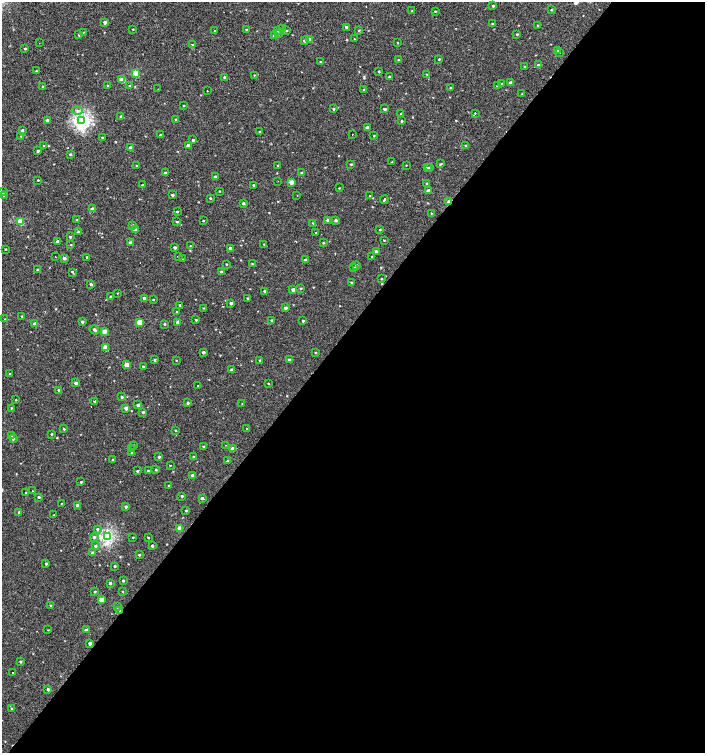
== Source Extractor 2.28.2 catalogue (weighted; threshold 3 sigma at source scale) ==
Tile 12 of 4 x 4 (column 4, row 3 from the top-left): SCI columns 4449-5854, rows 1530-3030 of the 6057 x 6034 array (HDU 1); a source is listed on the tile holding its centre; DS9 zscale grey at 2 x 2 block average (1 PNG px = mean of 2 x 2 image px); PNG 707 x 755 px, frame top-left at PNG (2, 2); each listed source drawn as its Kron ellipse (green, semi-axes under 4 px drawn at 4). Shown black and unused: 56% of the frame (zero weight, under 2 of 3 exposures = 2% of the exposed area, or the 3 px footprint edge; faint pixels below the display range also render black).
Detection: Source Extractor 2.28.2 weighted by HDU 2 'WHT'; one run over the whole footprint, this tile lists its part. Background 7.35e-04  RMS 0.0038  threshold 0.0169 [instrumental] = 3 sigma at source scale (4.5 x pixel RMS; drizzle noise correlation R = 1.50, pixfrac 1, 0.0396/0.0396 arcsec/px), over >= 5 px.
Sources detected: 269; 7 cosmic-ray / hot-pixel residue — neither listed nor drawn; the other 262 listed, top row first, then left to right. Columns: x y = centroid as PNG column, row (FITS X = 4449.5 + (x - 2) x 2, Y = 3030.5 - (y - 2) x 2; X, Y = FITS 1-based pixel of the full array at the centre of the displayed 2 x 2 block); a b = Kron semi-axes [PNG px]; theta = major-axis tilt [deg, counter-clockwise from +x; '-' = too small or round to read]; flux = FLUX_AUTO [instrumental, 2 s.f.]
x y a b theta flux
493 6 3 2 - 1.1
551 10 2 2 - 0.47
412 11 3 2 - 0.45
435 11 3 2 - 0.6
105 22 3 3 - 3.5
492 24 2 2 - 0.45
538 26 2 2 - 1.1
346 27 3 3 - 1.5
133 29 2 2 - 0.41
246 29 3 2 - 0.6
282 29 3 2 - 0.6
277 30 3 3 - 2
359 30 3 2 - 0.74
214 31 2 2 - 0.74
286 31 3 2 - 0.54
83 32 3 2 - 0.33
278 33 3 3 - 0.94
517 34 2 2 - 0.95
79 35 2 2 - 0.58
275 36 3 3 - 4.2
354 38 2 2 - 0.46
310 40 3 3 - 7.4
304 41 4 3 - 1.4
39 43 2 2 - 0.39
398 43 2 2 - 0.45
192 44 3 2 - 0.44
25 48 3 2 - 1
557 50 3 2 - 5.2
559 52 2 2 - 0.93
439 59 2 2 - 0.83
398 60 2 2 - 0.45
320 62 3 2 - 0.43
538 65 3 3 - 1.7
525 66 2 2 - 23
36 71 3 2 - 0.5
379 71 2 2 - 0.71
136 73 3 3 - 20
427 74 3 2 - 0.42
254 75 3 2 - 0.46
225 77 3 2 - 3.9
389 77 2 2 - 0.68
122 80 3 3 - 11
502 83 3 3 - 0.77
510 83 3 3 - 2.2
108 85 2 2 - 0.68
130 86 3 2 - 0.65
497 86 2 2 - 0.8
43 87 3 2 - 0.57
451 88 3 2 - 0.88
158 89 2 2 - 0.46
364 89 3 2 - 0.73
207 91 2 2 - 4.4
522 94 2 2 - 0.32
184 106 3 2 - 0.52
333 109 2 2 - 0.9
384 109 2 2 - 1.8
77 111 5 3 - 1.8
401 113 3 2 - 0.5
475 113 2 2 - 2.5
120 116 2 2 - 0.49
47 120 3 3 - 2.7
176 120 3 2 - 1.6
82 121 4 4 - 190
402 121 2 2 - 0.81
367 127 3 2 - 2.9
22 130 3 3 - 1.8
259 131 3 3 - 0.65
160 135 2 2 - 0.96
352 135 2 2 - 2
21 136 2 2 - 0.45
374 136 3 2 - 0.49
102 137 2 2 - 0.65
193 140 3 2 - 1.3
44 145 3 2 - 0.51
188 145 3 2 - 3.7
465 145 3 2 - 0.54
131 148 3 2 - 5.7
38 151 3 3 - 1.4
70 154 3 3 - 1
392 162 2 2 - 0.45
351 164 3 2 - 0.68
441 164 4 2 - 0.65
406 165 2 2 - 0.35
137 166 3 2 - 1.5
278 166 3 2 - 1.2
430 167 2 2 - 4.6
427 168 3 2 - 0.68
165 173 3 2 - 1.7
301 173 3 2 - 0.76
215 177 3 2 - 2.3
38 180 3 2 - 0.49
278 181 2 2 - 0.38
291 182 3 3 - 6.8
427 183 3 3 - 0.77
142 185 2 2 - 0.58
253 185 3 2 - 0.72
339 188 2 2 - 0.45
220 191 3 2 - 0.4
428 191 3 2 - 5
3 192 3 3 - 1.3
4 195 3 2 - 0.5
172 195 3 2 - 1.3
297 195 2 2 - 1.1
370 196 3 2 - 0.66
210 198 3 2 - 0.7
384 200 4 2 - 0.88
449 202 4 2 - 8.2
243 203 3 3 - 1.7
92 209 3 3 - 3.9
177 212 3 3 - 0.9
431 213 2 2 - 0.39
77 220 3 2 - 0.65
328 220 3 2 - 4.6
336 220 3 2 - 1.8
203 221 2 2 - 0.6
21 222 3 3 - 23
177 222 3 2 - 0.77
313 223 3 3 - 0.67
132 225 3 3 - 0.95
380 229 2 2 - 0.69
135 230 3 3 - 4.8
79 232 3 3 - 2.4
316 233 2 2 - 0.4
70 237 3 3 - 1.1
384 240 3 2 - 0.58
57 241 3 3 - 1.4
130 243 3 2 - 3
323 243 2 2 - 0.82
264 244 3 2 - 0.33
71 245 2 2 - 0.52
190 246 2 2 - 0.38
175 247 2 2 - 1.7
230 248 2 2 - 2.6
5 249 2 2 - 0.44
376 251 3 3 - 1.6
55 256 2 2 - 0.41
178 256 2 2 - 0.48
372 256 3 2 - 0.4
87 257 2 2 - 0.89
64 258 3 3 - 2.9
182 259 2 2 - 1.6
305 260 3 2 - 3
227 264 2 2 - 0.6
252 264 2 2 - 0.39
356 265 3 3 - 1.1
354 268 3 2 - 0.68
38 270 3 3 - 1.2
73 272 3 2 - 1.3
221 272 3 2 - 2.1
381 279 3 2 - 0.45
351 282 2 2 - 0.51
91 284 3 3 - 1.6
301 288 3 2 - 0.88
293 290 3 2 - 4.1
265 291 3 2 - 1.4
117 293 3 2 - 0.36
110 297 3 3 - 0.69
144 298 2 2 - 2.4
247 298 3 2 - 0.59
153 300 3 2 - 0.52
231 303 3 2 - 2.2
180 305 2 2 - 0.64
203 308 3 2 - 0.4
285 308 3 3 - 3
177 312 2 2 - 0.82
22 316 3 2 - 0.51
5 319 2 2 - 0.37
196 320 3 3 - 0.68
271 320 2 2 - 0.68
303 321 2 2 - 1.1
82 322 3 3 - 1.6
139 322 3 3 - 14
178 322 3 3 - 5.8
35 324 3 2 - 5.3
164 324 3 2 - 0.81
94 330 5 3 - 2.5
104 331 3 3 - 7.3
105 348 3 3 - 12
203 352 3 2 - 2.2
315 352 2 2 - 0.67
154 360 3 3 - 0.89
176 360 2 2 - 0.4
260 360 3 2 - 0.65
289 360 3 3 - 2.1
126 365 3 3 - 8.4
143 366 3 2 - 0.87
231 370 3 2 - 1.5
9 374 3 2 - 0.68
76 383 3 3 - 2.9
268 383 2 2 - 0.49
198 385 2 2 - 1.1
59 390 3 2 - 1.3
122 397 3 2 - 1.1
16 400 2 2 - 0.48
95 401 3 2 - 1.1
188 403 3 2 - 1.5
242 403 2 2 - 0.52
138 405 3 3 - 3.1
11 408 3 2 - 0.57
126 408 3 2 - 5
143 412 3 3 - 1.1
64 429 3 2 - 0.78
247 429 2 2 - 1.4
175 430 2 2 - 0.61
51 434 2 2 - 0.82
11 435 3 3 - 0.98
13 438 3 3 - 2.1
133 445 3 2 - 0.54
225 445 2 2 - 0.88
203 446 2 2 - 0.64
131 448 3 2 - 0.57
233 449 3 2 - 8.2
132 453 3 2 - 0.66
159 457 2 2 - 1.4
193 457 2 2 - 0.4
112 460 2 2 - 0.4
227 461 3 2 - 0.62
170 465 2 2 - 0.43
156 470 3 2 - 0.57
137 471 2 2 - 0.81
148 471 2 2 - 1.1
193 476 3 2 - 4.6
81 482 2 2 - 0.68
169 485 2 2 - 0.77
33 491 2 2 - 0.88
26 493 3 2 - 1.1
182 496 3 2 - 1
39 497 3 2 - 1.2
202 498 3 2 - 1.8
61 503 2 2 - 0.81
77 505 3 3 - 3.1
126 507 3 2 - 2.1
186 510 3 2 - 0.78
19 512 3 2 - 0.82
53 515 3 2 - 0.29
180 528 3 3 - 14
97 529 3 3 - 1.2
107 536 4 3 - 130
94 537 4 3 - 1.1
133 537 2 2 - 0.43
148 537 2 2 - 0.61
95 546 3 3 - 1.1
152 546 2 2 - 1.5
93 553 3 3 - 3.7
139 555 2 2 - 0.8
46 564 3 3 - 1
115 566 2 2 - 0.94
123 581 3 2 - 1
110 583 2 2 - 1.4
123 591 3 2 - 0.47
95 592 3 2 - 0.75
102 600 3 3 - 11
50 605 3 2 - 0.49
118 607 3 2 - 0.54
120 610 3 2 - 0.88
48 630 3 2 - 0.32
86 630 3 2 - 3.5
90 643 2 2 - 3.1
21 662 3 2 - 1
13 673 2 2 - 0.93
48 689 3 3 - 1.2
12 709 3 3 - 1.1
Overlapping masked pixels (flux is a lower limit): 2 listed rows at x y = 449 202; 120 610
Diffuse or blended objects may show on this block-average render without a row.